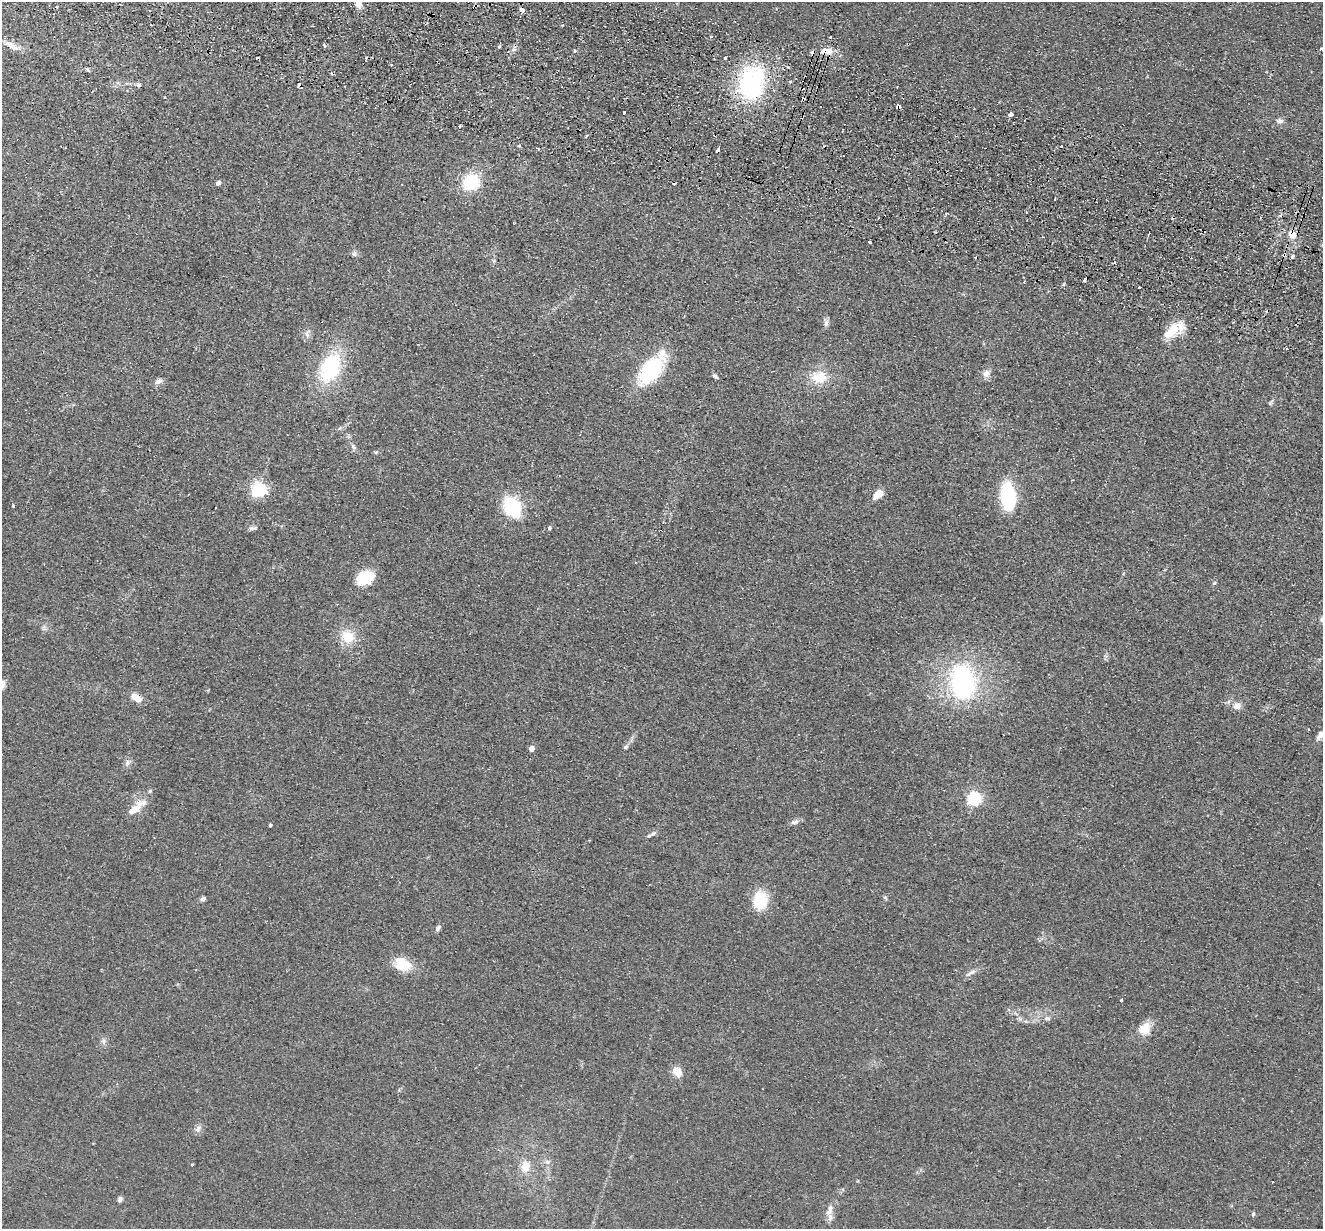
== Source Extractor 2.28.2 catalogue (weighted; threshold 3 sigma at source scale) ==
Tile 11 of 4 x 4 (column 3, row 3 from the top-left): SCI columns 2661-3981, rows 1415-2641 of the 5321 x 5409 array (HDU 1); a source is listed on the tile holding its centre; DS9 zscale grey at full resolution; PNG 1325 x 1231 px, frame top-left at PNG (2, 2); no overlay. Shown black and unused: <1% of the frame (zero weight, under 2 of 3 exposures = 3% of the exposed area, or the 3 px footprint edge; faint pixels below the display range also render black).
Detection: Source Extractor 2.28.2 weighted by HDU 2 'WHT'; one run over the whole footprint, this tile lists its part. Background 0.0578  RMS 0.0092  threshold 0.0416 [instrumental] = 3 sigma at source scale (4.5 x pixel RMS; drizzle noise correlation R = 1.50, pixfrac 1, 0.05/0.05 arcsec/px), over >= 5 px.
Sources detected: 114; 1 inside a brighter object's white glare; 19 cosmic-ray / hot-pixel residue — not listed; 3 inside a brighter listed object's ellipse — not listed separately; the other 91 listed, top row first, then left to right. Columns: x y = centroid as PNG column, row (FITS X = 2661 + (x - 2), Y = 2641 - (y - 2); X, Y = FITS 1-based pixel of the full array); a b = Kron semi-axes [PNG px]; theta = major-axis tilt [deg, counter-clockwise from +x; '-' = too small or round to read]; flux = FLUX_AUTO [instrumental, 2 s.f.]
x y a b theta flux
359 4 10 9 - 5.4
522 10 4 3 - 20
151 25 2 2 - 0.69
711 37 4 3 - 1.1
830 37 3 2 - 1.1
11 46 23 7 -36 7.2
325 46 5 3 - 3.2
499 46 3 3 - 1.8
514 49 6 5 - 2.5
1322 49 3 3 - 1.5
574 51 3 3 - 1.9
826 51 16 7 1 11
725 58 3 3 - 4.4
391 65 3 2 - 1.7
88 70 6 4 -70 1.1
790 82 3 3 - 2.1
752 84 34 25 78 130
138 85 6 6 - 2.1
299 85 5 4 - 14
803 99 4 3 - 18
899 106 5 4 - 8.4
624 112 3 3 - 3.1
1010 114 4 3 - 6.3
1280 121 10 6 -5 3.3
586 136 3 3 - 4.4
519 145 3 3 - 2.9
718 150 4 3 - 7.7
470 182 20 18 45 36
218 183 4 4 - 3.9
1055 199 3 2 - 1.4
1292 234 11 8 -52 10
869 242 4 3 - 4.8
354 254 8 5 77 2.2
1292 256 4 3 - 3.7
1085 280 4 3 - 18
1024 282 4 3 - 0.96
1139 287 3 3 - 2.8
826 323 10 6 88 3.2
1172 331 26 13 44 22
307 334 9 8 - 3.9
330 368 27 17 65 82
650 371 28 15 49 80
986 374 11 8 63 5.2
715 376 7 4 -38 2.2
819 377 21 16 5 22
158 381 10 7 26 4
353 447 7 4 -70 1.9
376 452 6 4 42 1.2
259 489 6 6 - 250
878 494 10 7 43 11
1008 497 17 9 -85 120
13 506 3 3 - 2.2
512 507 15 10 -60 80
253 528 13 5 8 2.5
549 528 4 3 - 3.7
365 578 16 12 20 35
1214 583 5 4 - 1.3
1322 619 8 6 18 2.4
348 637 19 17 -45 20
962 682 30 20 -83 160
2 685 10 8 71 6.8
136 698 13 7 -36 9.7
1237 706 10 9 - 6.1
1320 735 13 7 46 5.4
625 747 6 5 - 2.2
531 748 4 4 - 8.1
127 763 8 5 65 2.9
150 791 5 4 - 1.3
974 798 6 6 - 190
134 809 24 9 44 13
795 822 13 5 21 3.2
270 825 3 3 - 1.5
653 834 7 5 44 2.1
885 898 7 4 -37 1.3
203 899 7 5 17 2.3
760 900 17 13 86 35
438 928 8 5 51 2.6
405 965 22 13 14 19
970 973 18 5 32 4.2
1121 1000 3 3 - 2.3
1047 1018 10 5 -4 3.1
1144 1029 16 14 45 14
104 1041 7 4 -72 2.1
677 1072 11 10 - 10
198 1129 10 8 59 3.8
192 1165 3 3 - 0.86
525 1167 14 11 73 12
1272 1182 3 2 - 1.2
120 1199 8 5 83 2.3
829 1210 18 8 70 8
1253 1214 5 5 - 1.6
Overlapping masked pixels (flux is a lower limit): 7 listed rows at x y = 826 51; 299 85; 803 99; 899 106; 718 150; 1292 234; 1085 280
Isophote crosses this tile's border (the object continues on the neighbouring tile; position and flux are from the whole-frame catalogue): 5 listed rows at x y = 359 4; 1322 49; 1322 619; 2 685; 1320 735